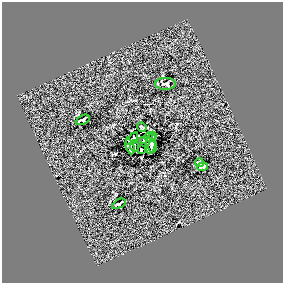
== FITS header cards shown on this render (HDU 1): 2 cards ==
NAXIS1  =                  281 /
NAXIS2  =                  281 /

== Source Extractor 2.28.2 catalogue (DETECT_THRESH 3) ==
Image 281 x 281 px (HDU 1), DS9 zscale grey, 1 PNG px = 1 image px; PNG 285 x 285 px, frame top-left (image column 1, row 281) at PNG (2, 2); each listed source drawn as its Kron ellipse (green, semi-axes under 4 px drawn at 4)
Background 0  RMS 16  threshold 48.4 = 3 sigma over >= 5 px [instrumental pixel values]
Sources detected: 15; all 15 listed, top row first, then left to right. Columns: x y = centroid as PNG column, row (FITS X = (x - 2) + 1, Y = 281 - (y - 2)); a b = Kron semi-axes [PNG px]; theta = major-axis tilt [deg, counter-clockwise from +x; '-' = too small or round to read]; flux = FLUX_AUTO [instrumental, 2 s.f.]
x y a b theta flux
166 84 10 6 -1 3200
83 120 7 4 26 2000
142 127 5 2 - 1200
153 136 3 2 - 1400
148 137 5 2 - 3200
132 139 7 3 46 1900
144 140 3 2 - 1400
151 143 11 5 84 1200
134 146 6 2 -82 1700
130 147 8 3 -76 3600
152 147 6 3 -89 3800
141 150 3 2 - 1200
199 163 4 3 - 1500
203 167 5 4 - 1800
119 204 7 4 30 1500